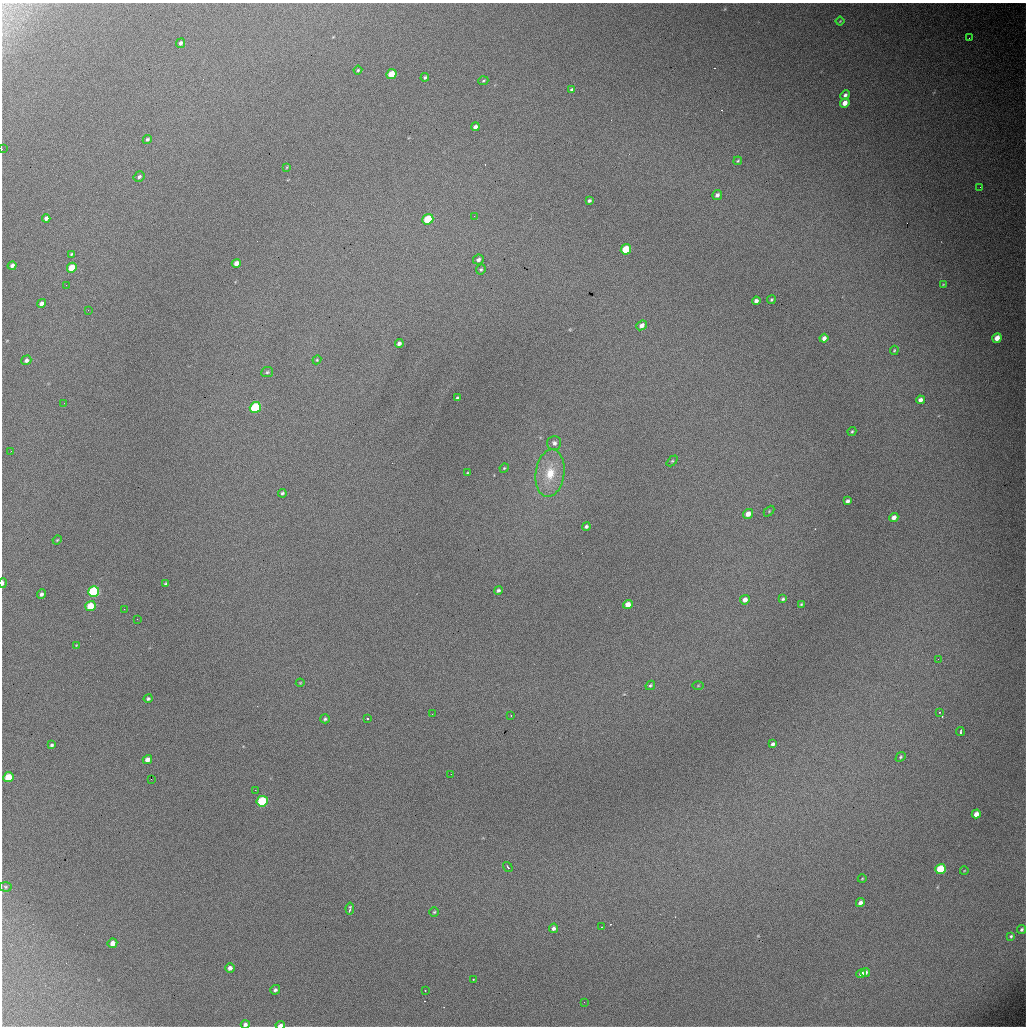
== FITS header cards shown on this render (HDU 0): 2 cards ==
NAXIS1  =                 1024 / length of data axis 1
NAXIS2  =                 1024 / length of data axis 2

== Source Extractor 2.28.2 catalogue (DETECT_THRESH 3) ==
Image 1024 x 1024 px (HDU 0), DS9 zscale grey, 1 PNG px = 1 image px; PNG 1028 x 1028 px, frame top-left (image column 1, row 1024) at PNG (2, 3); each listed source drawn as its Kron ellipse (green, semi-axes under 4 px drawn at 4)
Background 4830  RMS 52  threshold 156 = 3 sigma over >= 5 px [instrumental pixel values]
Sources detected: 117; all 117 listed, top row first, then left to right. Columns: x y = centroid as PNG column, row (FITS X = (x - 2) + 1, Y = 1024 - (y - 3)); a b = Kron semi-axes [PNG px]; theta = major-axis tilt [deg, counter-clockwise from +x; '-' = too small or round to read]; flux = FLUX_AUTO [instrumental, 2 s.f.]
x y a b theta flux
840 21 4 3 - 2700
969 38 2 2 - 1400
180 43 5 4 - 9000
358 70 4 4 - 4600
391 74 5 4 - 71000
425 77 4 4 - 5500
483 81 5 3 - 4000
572 90 4 3 - 8600
845 95 5 4 - 11000
845 103 5 4 - 27000
475 127 4 4 - 12000
147 139 5 4 - 6700
2 149 2 2 - 2600
738 161 4 3 - 3700
287 167 4 2 - 2700
139 177 6 5 - 8200
980 187 2 2 - 3000
717 195 5 4 - 11000
589 201 4 3 - 6000
474 216 3 2 - 3100
46 218 4 4 - 11000
428 219 5 5 - 150000
626 249 5 5 - 110000
71 254 3 2 - 3800
478 259 5 5 - 9400
236 263 5 4 - 19000
12 266 4 3 - 11000
72 268 5 4 - 76000
481 269 5 4 - 5300
943 284 4 3 - 3000
66 285 3 2 - 5900
771 300 4 4 - 4900
756 301 4 4 - 13000
41 303 5 4 - 15000
88 310 3 2 - 3600
642 325 5 4 - 17000
824 338 4 4 - 14000
997 338 5 4 - 30000
399 343 4 4 - 12000
894 350 5 3 - 3800
26 360 5 4 - 10000
317 360 4 4 - 3900
267 372 6 5 - 6100
457 398 3 3 - 5100
920 400 4 4 - 13000
64 403 2 2 - 2900
255 407 6 5 - 260000
852 431 4 3 - 4300
554 443 7 7 - 12000
11 451 2 2 - 7400
672 461 6 4 44 4500
504 468 5 4 - 3500
467 473 3 3 - 3000
550 473 24 14 82 95000
282 493 4 4 - 5700
847 501 4 3 - 10000
769 511 6 4 47 3800
748 514 5 4 - 29000
894 517 5 4 - 18000
586 526 4 4 - 7000
57 540 4 4 - 3500
3 583 5 2 - 9200
166 584 3 3 - 5300
498 590 4 4 - 6800
94 592 6 5 - 360000
41 594 5 4 - 9500
783 599 4 3 - 5600
745 600 5 4 - 20000
628 604 5 4 - 29000
801 604 4 3 - 3700
90 606 5 5 - 100000
124 609 2 2 - 12000
137 619 2 2 - 4200
76 645 3 3 - 2600
938 659 3 2 - 3200
300 683 4 4 - 3000
650 685 5 3 - 5300
698 686 6 4 1 3400
148 699 4 4 - 6200
939 712 3 2 - 3500
432 714 2 2 - 2400
511 715 3 2 - 2600
367 718 3 3 - 6200
325 719 5 4 - 6600
960 731 4 2 - 4700
773 744 4 3 - 8600
52 745 4 4 - 6100
901 757 5 4 - 4900
147 760 5 4 - 22000
451 774 2 2 - 2300
8 777 5 5 - 75000
151 780 3 2 - 130
255 790 2 2 - 26000
262 801 5 5 - 240000
976 814 4 4 - 24000
508 867 5 3 - 3500
940 869 5 5 - 170000
964 871 4 3 - 2100
862 879 4 3 - 2900
6 887 6 4 -2 5200
860 903 4 4 - 14000
350 908 6 2 81 5900
434 912 4 4 - 4300
602 927 3 2 - 2700
554 928 5 4 - 9600
1022 930 4 3 - 5600
1011 936 4 4 - 4400
112 943 5 4 - 24000
230 968 5 4 - 14000
865 972 5 4 - 11000
861 973 5 4 - 18000
473 979 2 2 - 2100
275 990 5 4 - 7800
425 990 3 2 - 8100
584 1002 2 2 - 2400
245 1024 4 4 - 9500
280 1025 5 3 - 16000
At the frame edge (FLAGS 8, measured only in part): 4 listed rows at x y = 2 149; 3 583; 245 1024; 280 1025